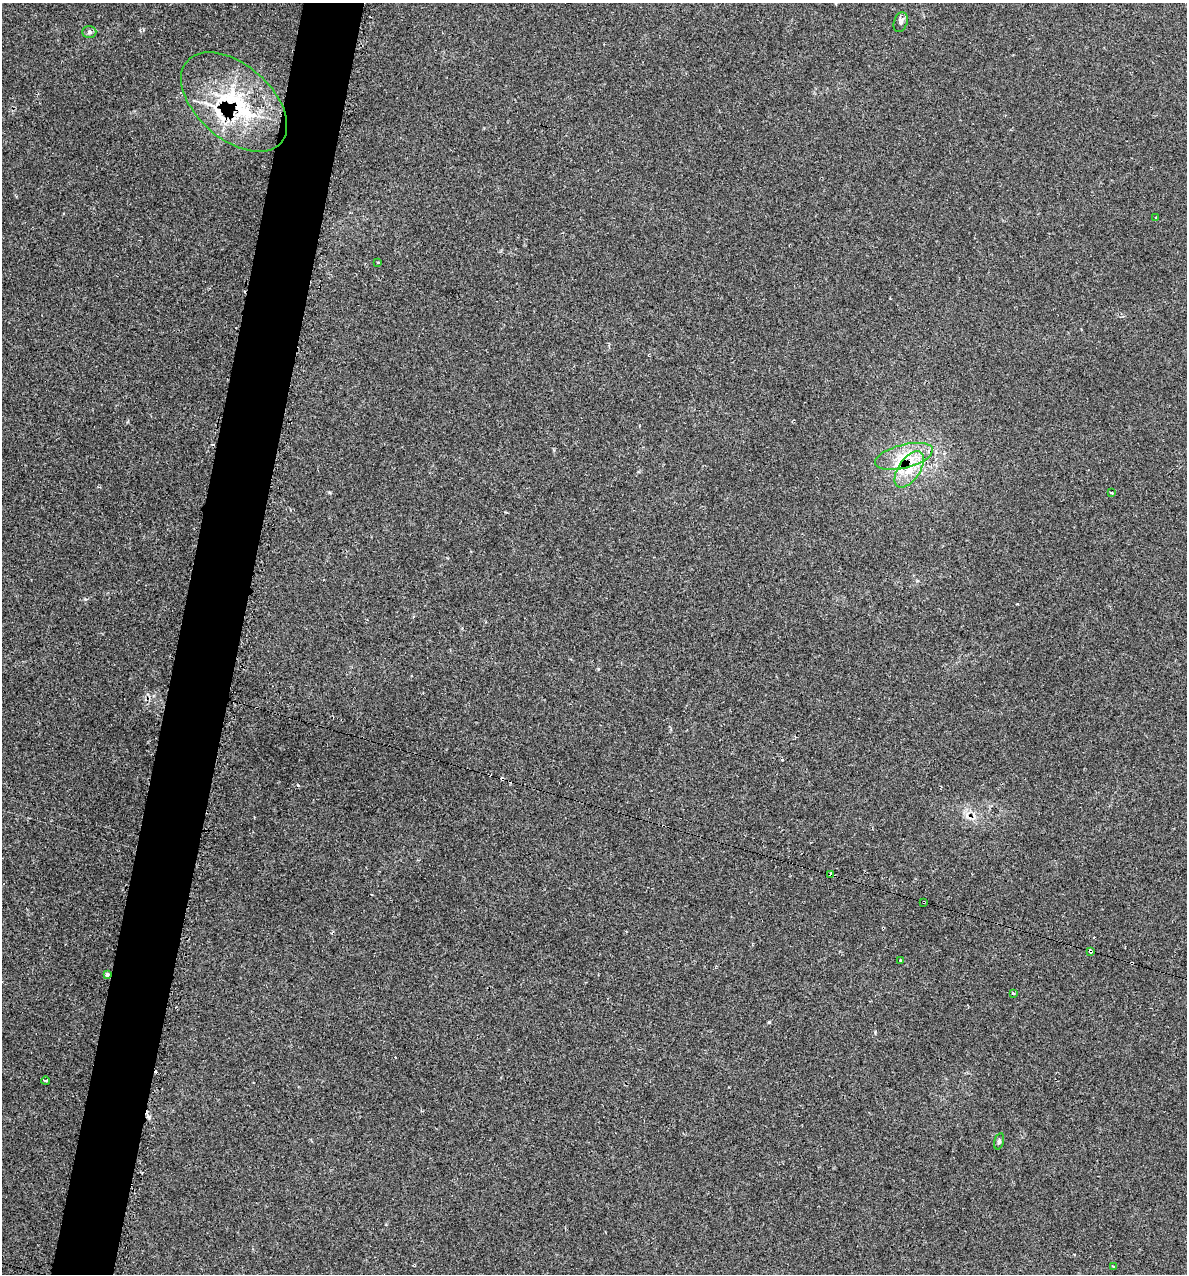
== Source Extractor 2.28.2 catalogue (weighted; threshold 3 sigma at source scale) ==
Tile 7 of 4 x 4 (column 3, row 2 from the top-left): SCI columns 2498-3682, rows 2551-3822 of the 5134 x 5104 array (HDU 1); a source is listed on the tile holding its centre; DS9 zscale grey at full resolution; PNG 1189 x 1276 px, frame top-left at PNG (2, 3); each listed source drawn as its Kron ellipse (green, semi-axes under 4 px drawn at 4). Shown black and unused: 5% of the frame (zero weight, under 2 of 3 exposures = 1% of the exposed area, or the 3 px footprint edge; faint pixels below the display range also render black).
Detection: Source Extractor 2.28.2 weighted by HDU 2 'WHT'; one run over the whole footprint, this tile lists its part. Background 0.118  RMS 0.0072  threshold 0.0324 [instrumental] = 3 sigma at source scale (4.5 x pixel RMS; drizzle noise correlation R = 1.50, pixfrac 1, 0.05/0.05 arcsec/px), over >= 5 px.
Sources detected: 27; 7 cosmic-ray / hot-pixel residue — neither listed nor drawn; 3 inside a brighter listed object's ellipse — not listed separately; the other 17 listed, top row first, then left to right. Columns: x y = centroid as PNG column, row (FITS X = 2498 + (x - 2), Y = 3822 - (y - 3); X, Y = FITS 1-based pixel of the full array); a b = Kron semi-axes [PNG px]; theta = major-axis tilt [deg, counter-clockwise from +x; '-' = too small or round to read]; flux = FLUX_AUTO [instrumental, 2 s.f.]
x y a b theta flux
901 22 10 6 71 2
89 32 7 6 - 1.7
234 102 62 37 -41 79
1156 218 3 2 - 1.4
378 262 2 2 - 0.52
904 456 30 12 14 18
909 469 21 10 56 14
1112 493 3 3 - 1.8
830 875 4 3 - 70
924 902 3 3 - 1.9
1090 951 4 3 - 4.9
901 961 4 3 - 2.1
107 974 4 4 - 2.3
1013 994 3 3 - 2.3
46 1081 4 3 - 1.6
999 1141 8 4 75 1.3
1113 1267 3 3 - 0.83
Overlapping masked pixels (flux is a lower limit): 6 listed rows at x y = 234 102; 909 469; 830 875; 924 902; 1090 951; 107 974
Unlisted compact peaks at least as high as the median listed source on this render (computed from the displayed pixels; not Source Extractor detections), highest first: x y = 769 1022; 85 599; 875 1032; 329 492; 598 669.